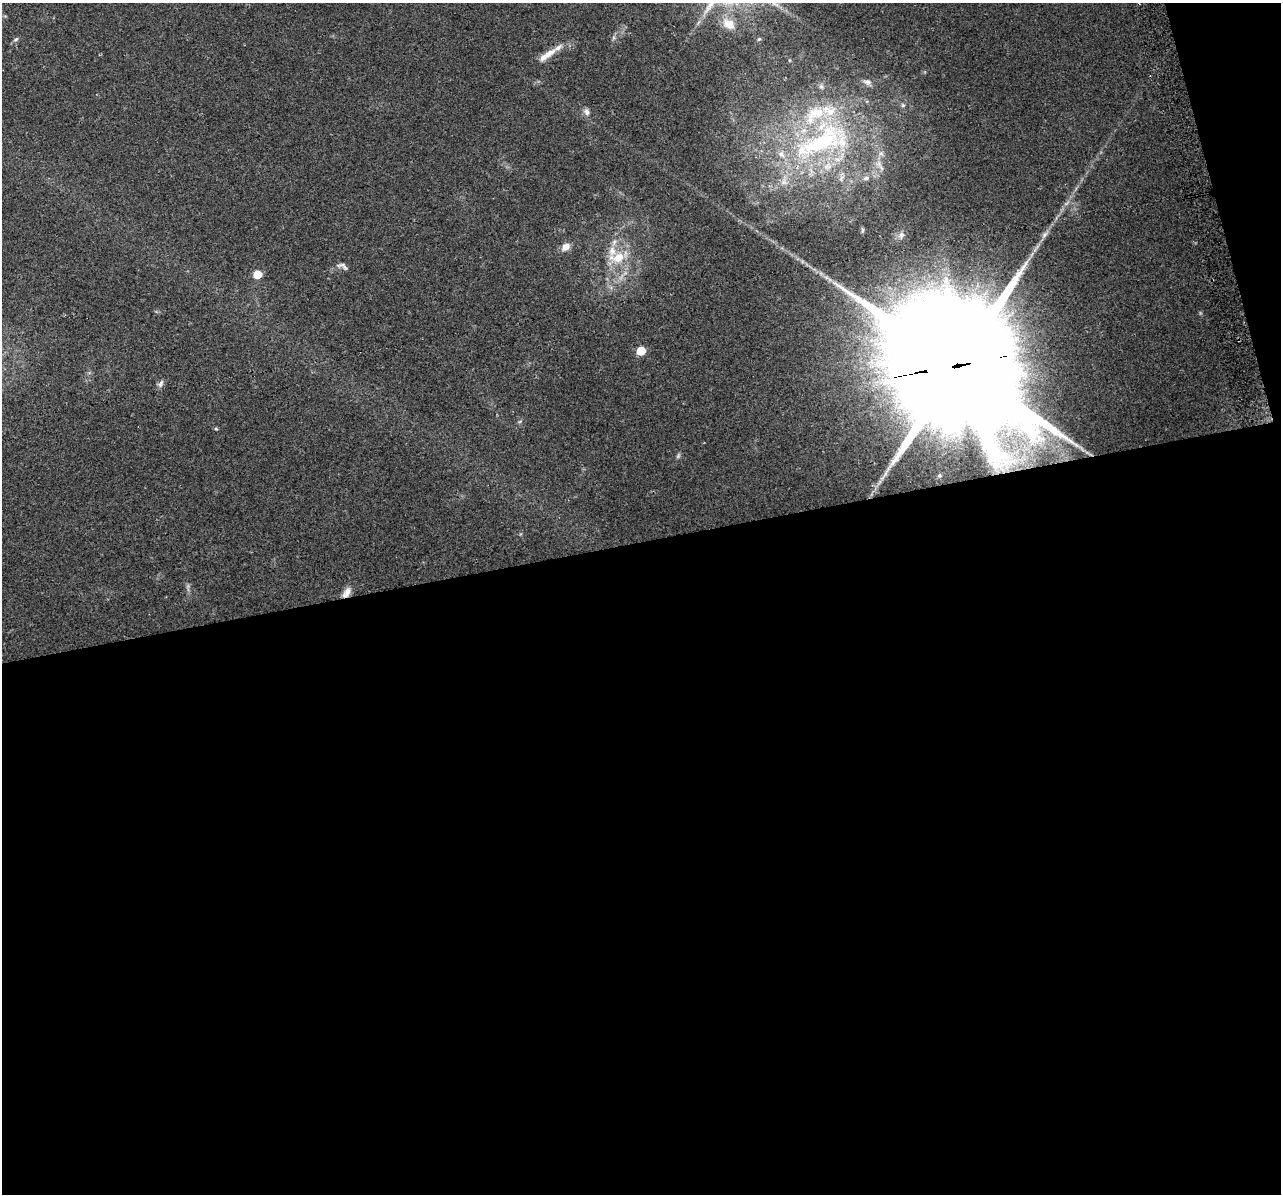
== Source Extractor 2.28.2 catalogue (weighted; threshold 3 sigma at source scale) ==
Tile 16 of 4 x 4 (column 4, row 4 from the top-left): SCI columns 3869-5147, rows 102-1293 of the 5178 x 4923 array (HDU 1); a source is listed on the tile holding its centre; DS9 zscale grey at full resolution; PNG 1283 x 1196 px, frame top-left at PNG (2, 3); no overlay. Shown black and unused: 56% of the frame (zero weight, under 2 of 3 exposures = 2% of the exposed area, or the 3 px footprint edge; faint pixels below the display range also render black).
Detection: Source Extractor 2.28.2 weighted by HDU 2 'WHT'; one run over the whole footprint, this tile lists its part. Background 0.129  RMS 0.012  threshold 0.0524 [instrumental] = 3 sigma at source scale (4.5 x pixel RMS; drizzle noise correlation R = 1.50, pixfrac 1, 0.0396/0.0396 arcsec/px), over >= 5 px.
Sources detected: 28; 1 too faint to see at this stretch — not listed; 5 inside a brighter listed object's ellipse — not listed separately; the other 22 listed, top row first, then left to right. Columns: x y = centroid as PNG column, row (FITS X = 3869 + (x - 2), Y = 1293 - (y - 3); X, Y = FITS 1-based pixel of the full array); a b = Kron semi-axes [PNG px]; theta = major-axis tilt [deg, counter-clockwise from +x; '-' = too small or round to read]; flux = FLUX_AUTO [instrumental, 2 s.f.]
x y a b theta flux
729 24 14 11 -32 15
16 39 8 4 35 2.1
759 39 5 5 - 1.5
547 55 29 8 34 15
867 82 11 7 -13 4.8
903 105 5 5 - 1.8
587 112 10 7 -72 4.3
820 143 77 29 30 190
881 154 7 4 -1 2.3
866 178 7 5 44 2.3
862 230 6 4 89 1.5
901 235 8 7 - 3.7
1044 235 12 5 51 4.9
566 247 10 8 38 8.2
618 257 28 14 17 30
343 266 16 7 -22 4.6
257 274 5 5 - 25
641 351 5 5 - 33
959 365 61 32 8 80000
161 384 11 6 55 3.8
216 429 6 4 -2 1.2
347 592 15 8 57 8.5
Overlapping masked pixels (flux is a lower limit): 2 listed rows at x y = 959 365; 347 592